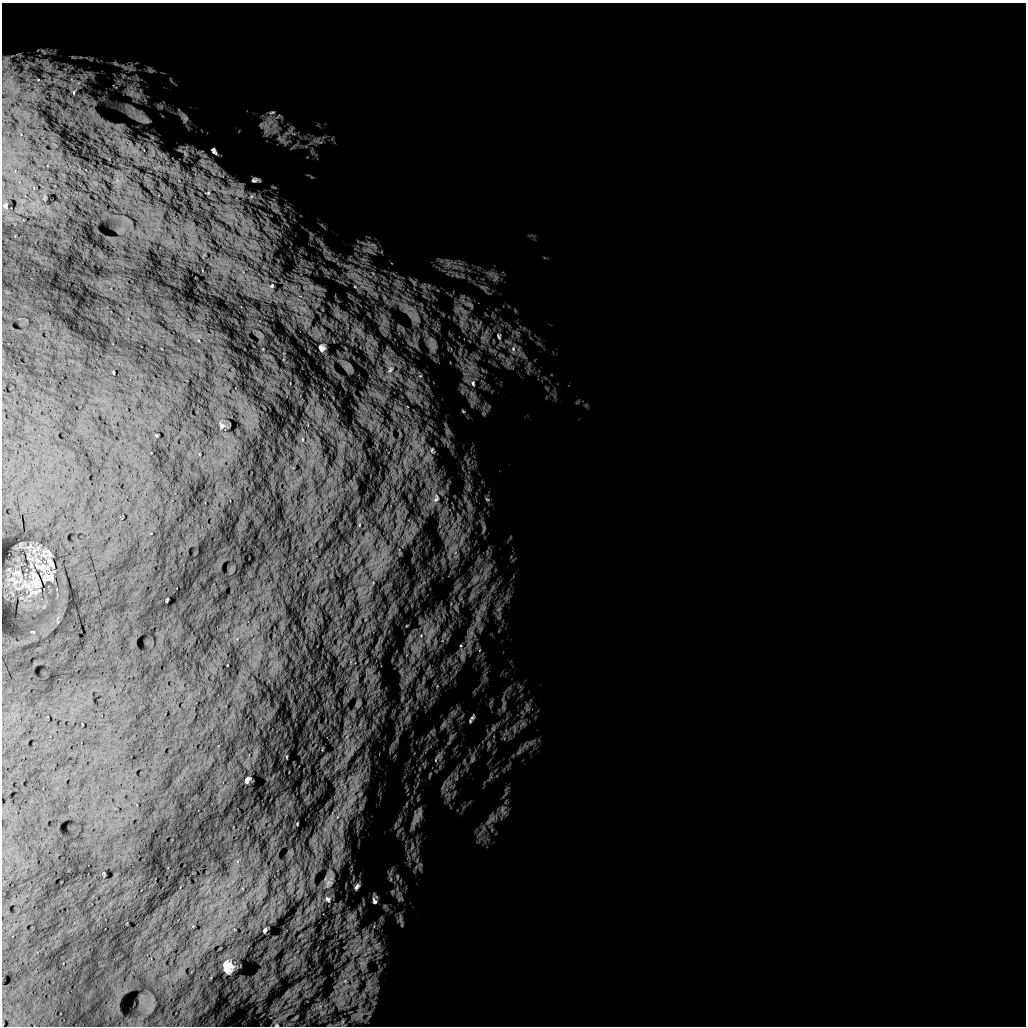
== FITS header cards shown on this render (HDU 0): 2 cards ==
NAXIS1  =                 1024 /
NAXIS2  =                 1024 /

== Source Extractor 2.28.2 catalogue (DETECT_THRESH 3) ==
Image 1024 x 1024 px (HDU 0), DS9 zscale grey, 1 PNG px = 1 image px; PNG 1028 x 1028 px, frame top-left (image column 1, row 1024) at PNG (2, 3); no overlay
Background 5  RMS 720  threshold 2160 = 3 sigma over >= 5 px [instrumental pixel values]
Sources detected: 59; all 59 listed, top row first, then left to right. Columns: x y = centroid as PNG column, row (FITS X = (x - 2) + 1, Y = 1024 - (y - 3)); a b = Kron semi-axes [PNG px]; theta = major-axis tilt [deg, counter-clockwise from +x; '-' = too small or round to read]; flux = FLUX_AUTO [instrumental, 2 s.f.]
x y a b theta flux
151 70 11 5 -17 160000
74 92 6 3 89 53000
131 93 12 6 76 240000
272 112 10 6 12 170000
184 118 15 8 -64 230000
266 127 27 13 89 850000
280 139 15 8 -35 440000
214 151 8 4 -52 170000
213 171 15 11 -35 650000
255 180 9 4 1 170000
241 191 11 7 32 320000
208 193 7 5 -70 100000
251 196 9 6 40 190000
5 206 6 4 72 62000
276 210 9 5 18 110000
369 250 10 5 -22 190000
272 286 8 5 42 93000
355 287 5 3 - 50000
469 304 12 6 -25 210000
416 318 10 5 27 200000
499 336 13 7 -73 320000
483 337 7 5 -1 150000
431 344 11 5 27 180000
322 348 6 5 - 160000
513 349 14 6 85 370000
390 369 11 8 59 320000
420 376 5 3 - 42000
473 383 12 7 -79 320000
463 411 5 3 - 45000
221 425 9 4 -69 79000
432 450 7 5 -69 78000
436 498 15 9 75 460000
487 499 7 5 -41 89000
47 577 15 11 -2 410000
478 619 8 6 -90 210000
431 632 23 8 65 770000
462 656 14 6 -85 240000
472 718 9 5 53 140000
444 724 11 7 61 220000
493 729 7 4 -1 86000
286 757 3 2 - 30000
438 757 21 7 50 370000
472 759 11 5 67 150000
247 780 7 4 57 110000
351 801 8 5 56 180000
502 809 7 5 89 140000
337 817 7 4 71 100000
415 819 28 9 70 560000
297 824 2 2 - 35000
397 877 6 3 90 59000
329 883 12 9 57 260000
357 887 6 3 57 110000
400 898 7 4 19 76000
328 899 8 7 - 150000
374 901 6 4 -65 110000
400 919 12 3 -78 130000
265 930 4 3 - 77000
228 967 11 9 -73 480000
277 1025 4 2 - 30000
At the frame edge (FLAGS 8, measured only in part): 1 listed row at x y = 277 1025